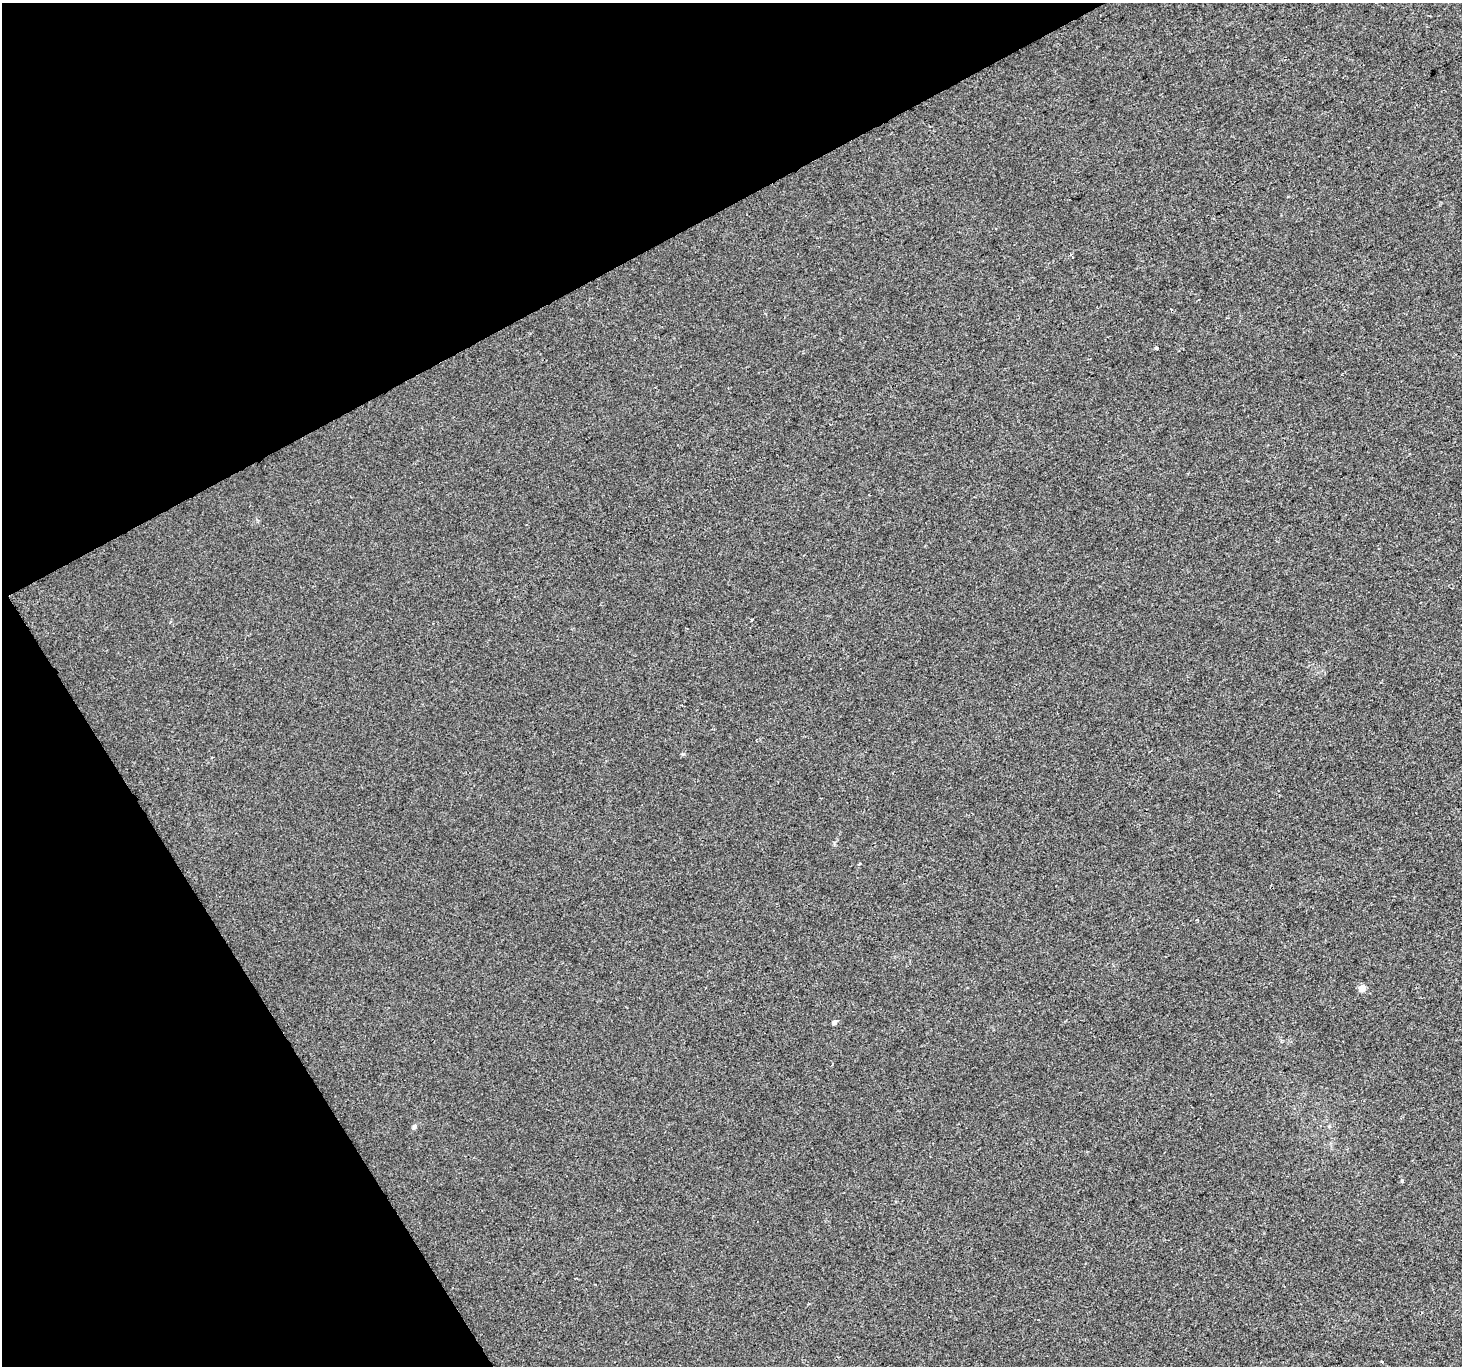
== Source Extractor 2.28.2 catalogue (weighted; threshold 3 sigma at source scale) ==
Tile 5 of 4 x 4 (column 1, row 2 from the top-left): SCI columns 1-1460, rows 2841-4204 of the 5842 x 5741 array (HDU 1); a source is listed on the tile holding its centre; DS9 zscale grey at full resolution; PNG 1464 x 1368 px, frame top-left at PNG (2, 3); no overlay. Shown black and unused: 26% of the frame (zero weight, under 2 of 3 exposures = <1% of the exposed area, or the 3 px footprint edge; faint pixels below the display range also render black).
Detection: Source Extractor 2.28.2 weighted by HDU 2 'WHT'; one run over the whole footprint, this tile lists its part. Background 0.00199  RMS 0.0047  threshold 0.0214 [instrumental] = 3 sigma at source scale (4.5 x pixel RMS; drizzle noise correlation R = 1.50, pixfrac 1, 0.0396/0.0396 arcsec/px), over >= 5 px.
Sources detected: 9; all 9 listed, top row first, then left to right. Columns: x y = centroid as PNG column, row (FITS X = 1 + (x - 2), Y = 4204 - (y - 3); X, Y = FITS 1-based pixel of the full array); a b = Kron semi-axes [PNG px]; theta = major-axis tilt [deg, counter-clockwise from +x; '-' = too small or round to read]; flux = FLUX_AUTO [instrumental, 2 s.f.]
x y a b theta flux
1072 256 6 2 -64 0.63
1156 348 3 3 - 1.4
751 620 3 2 - 0.43
212 758 4 2 - 0.42
859 864 5 3 - 0.45
1362 988 5 4 - 6.2
834 1022 4 4 - 2
414 1127 7 5 73 0.94
1402 1181 5 4 - 0.7